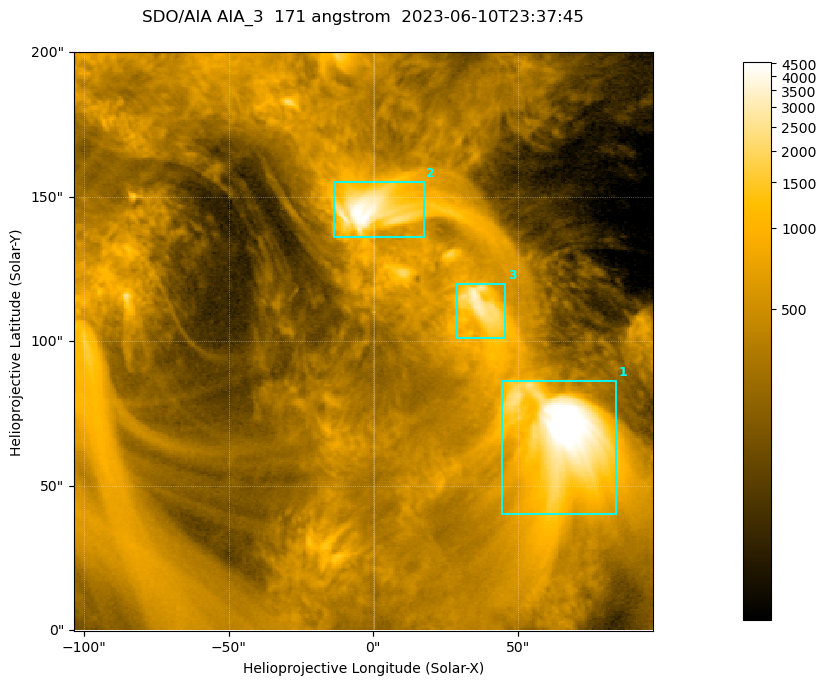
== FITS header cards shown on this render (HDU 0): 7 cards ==
TELESCOP= 'SDO/AIA '           / For AIA: SDO/AIA
INSTRUME= 'AIA_3   '           / For AIA: AIA_ATA1, AIA_ATA2, AIA_ATA3 or AIA_AT
WAVELNTH=                  171 / [angstrom] Wavelength
WAVEUNIT= 'angstrom'           / Wavelength unit: angstrom
DATE-OBS= '2023-06-10T23:37:45.350' / [ISO] Date when observation started; ISO 8
CTYPE1  = 'HPLN-TAN'           / CTYPE1; Typically HPLN
CTYPE2  = 'HPLT-TAN'           / CTYPE2; Typically HPLT

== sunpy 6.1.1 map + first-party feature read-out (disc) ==
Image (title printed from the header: SDO/AIA AIA_3  171 angstrom  2023-06-10T23:37:45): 334 x 334 px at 0.599 arcsec/px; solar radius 945 arcsec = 1577 px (partial field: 1.4% of the solar disc is inside the frame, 100% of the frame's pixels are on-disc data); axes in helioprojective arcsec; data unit not stated in the header (colour bar unlabelled)
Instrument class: DISC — disc imager (sunpy class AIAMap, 171 A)
Bright regions (active regions / flare kernels): reference = the on-disc median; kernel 3 px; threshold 5 sigma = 1093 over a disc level ~352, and >= 1.15x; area >= 111 px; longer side >= 4 px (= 2.4 arcsec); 3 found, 3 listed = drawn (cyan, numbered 1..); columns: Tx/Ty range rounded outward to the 2 arcsec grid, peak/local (2 s.f.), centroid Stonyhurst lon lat
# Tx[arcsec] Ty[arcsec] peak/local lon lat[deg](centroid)
1 44..84 40..86 18 +4 +4
2 -14..18 136..156 13 +0 +9
3 28..46 100..120 9.7 +2 +7